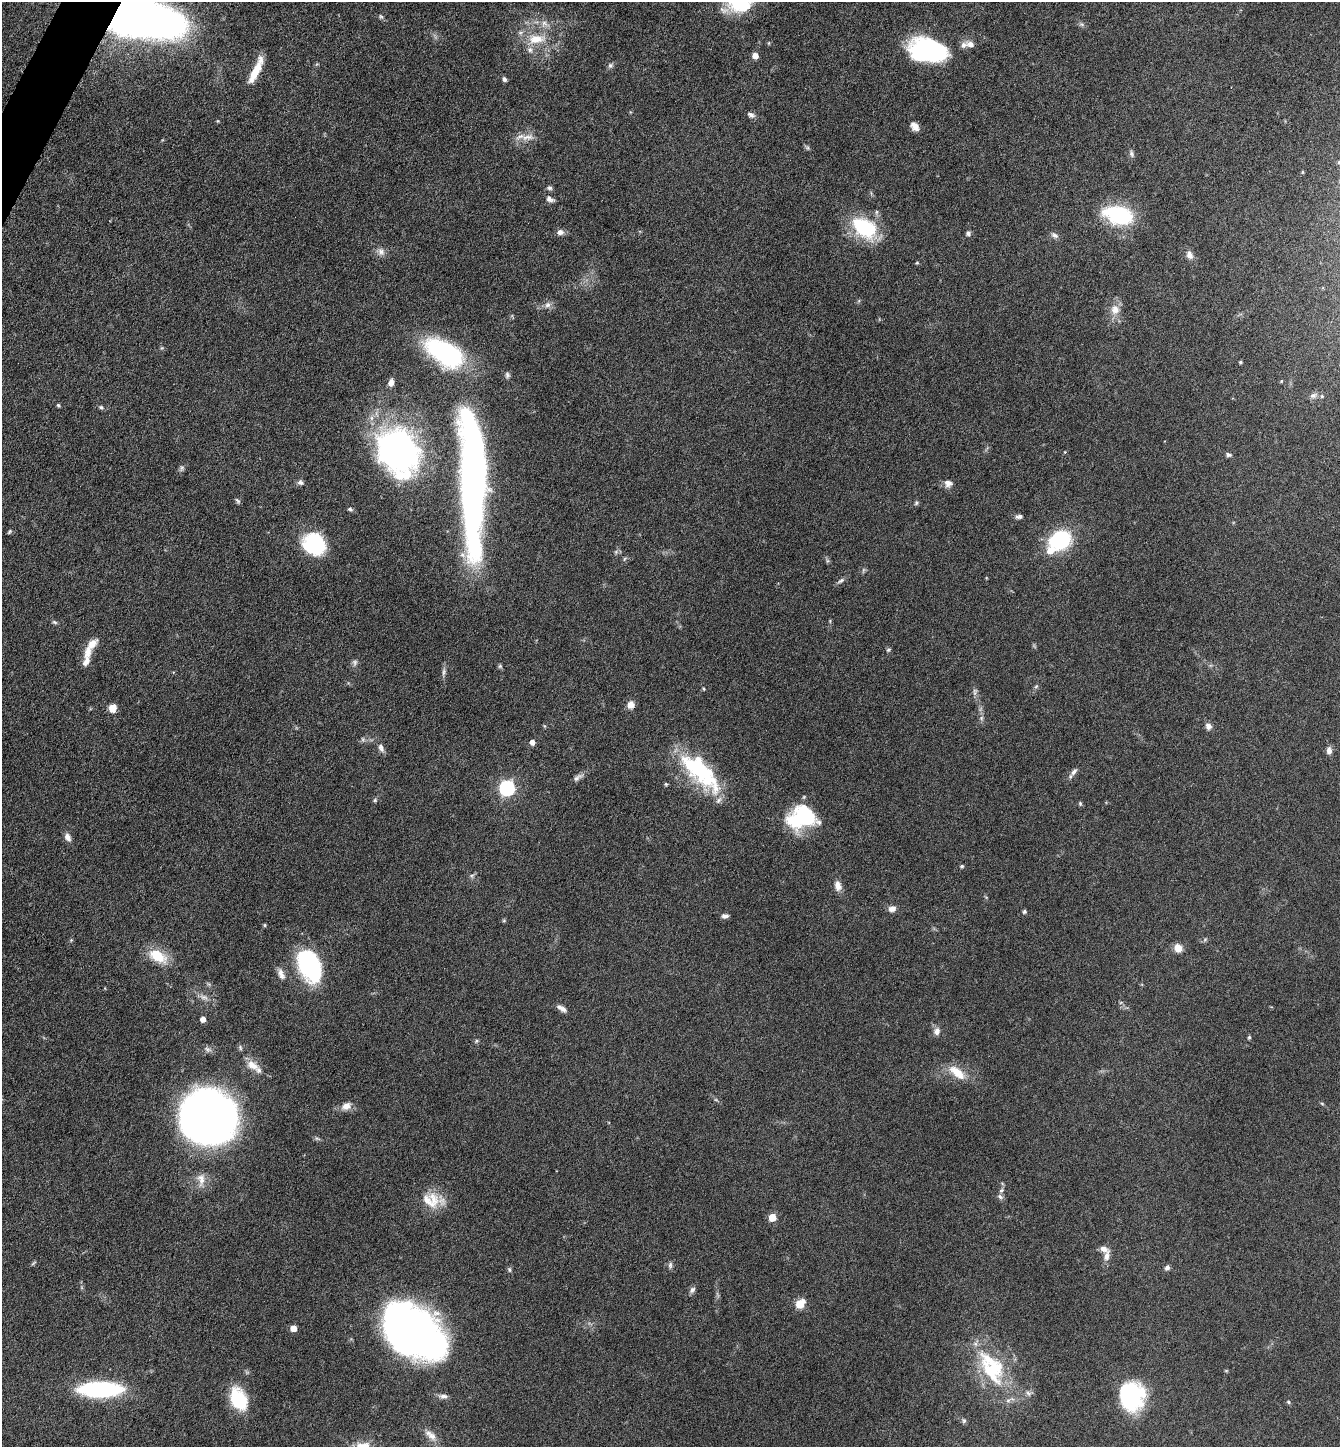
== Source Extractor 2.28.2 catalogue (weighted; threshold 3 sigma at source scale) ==
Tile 11 of 4 x 4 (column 3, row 3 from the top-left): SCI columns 2828-4165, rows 1446-2890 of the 5791 x 5781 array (HDU 1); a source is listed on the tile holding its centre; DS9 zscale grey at full resolution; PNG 1342 x 1449 px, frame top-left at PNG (2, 2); no overlay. Shown black and unused: <1% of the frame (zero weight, under 4 of 8 exposures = <1% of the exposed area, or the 3 px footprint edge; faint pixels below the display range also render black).
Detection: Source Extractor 2.28.2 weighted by HDU 2 'WHT'; one run over the whole footprint, this tile lists its part. Background 0.0767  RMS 0.0031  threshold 0.0126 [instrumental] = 3 sigma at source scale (4.09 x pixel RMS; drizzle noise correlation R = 1.36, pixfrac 0.8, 0.05/0.05 arcsec/px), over >= 5 px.
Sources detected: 147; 3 too faint to see at this stretch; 4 inside a brighter object's white glare — not listed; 9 inside a brighter listed object's ellipse — not listed separately; the other 131 listed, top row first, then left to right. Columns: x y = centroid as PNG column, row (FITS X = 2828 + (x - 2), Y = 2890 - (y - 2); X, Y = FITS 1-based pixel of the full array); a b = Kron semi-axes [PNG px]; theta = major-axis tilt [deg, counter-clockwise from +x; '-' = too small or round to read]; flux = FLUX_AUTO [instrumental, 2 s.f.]
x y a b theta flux
740 3 27 25 -6 18
136 16 42 17 -12 880
381 16 8 5 -61 0.55
544 23 10 8 -26 1.8
1082 24 8 5 -20 0.64
536 39 28 13 4 7.7
970 44 9 7 -25 1.7
926 50 39 23 -13 31
755 56 5 5 - 2.9
610 65 8 7 - 0.76
256 70 30 7 65 6.1
504 79 6 5 - 0.75
751 115 10 6 -24 1.1
914 126 11 8 -51 1.9
527 137 22 8 5 3
807 148 7 5 -45 0.52
1131 154 10 5 -67 0.74
1339 162 4 3 - 0.46
550 188 6 6 - 0.67
550 199 10 6 -28 1.2
1119 215 22 14 -15 33
864 228 31 21 -37 19
560 232 8 7 - 1.3
968 233 6 6 - 0.72
1055 235 11 7 -31 1.1
381 252 11 10 - 1.6
1189 255 11 8 -68 1.6
917 263 5 4 - 0.3
547 305 9 8 - 1.3
1115 310 14 12 -88 3.2
161 348 6 4 70 0.35
446 353 39 20 -31 46
1240 362 4 3 - 0.44
507 375 8 6 -88 0.78
1281 381 5 4 - 0.29
391 382 8 6 75 1.5
1313 395 12 7 21 1.3
58 405 4 4 - 0.41
101 407 7 5 -37 0.59
398 451 40 32 -66 120
1228 455 7 5 -14 0.69
182 468 10 6 85 0.71
300 482 8 6 -21 0.86
472 483 134 22 -88 180
948 483 11 9 5 1.7
238 501 9 4 -55 0.56
916 503 6 5 - 0.5
350 509 6 5 - 0.52
1019 516 9 5 3 0.95
9 532 6 4 58 0.44
1060 540 17 14 25 27
313 542 25 17 -49 21
616 552 6 6 - 0.6
625 559 7 4 47 0.44
827 561 6 4 72 0.43
841 581 11 5 33 0.86
55 622 8 5 -27 0.52
888 650 7 5 43 0.5
88 652 19 11 71 3.3
355 662 9 6 74 0.87
500 666 6 5 - 0.48
444 672 11 5 80 0.94
1036 686 6 5 - 0.49
704 689 5 3 - 0.26
631 705 8 7 - 2.4
113 708 9 7 73 2.9
981 718 6 6 - 0.64
1208 726 8 7 - 1.4
532 742 5 5 - 1.7
381 748 12 7 -67 1.2
1329 751 10 7 90 1.4
700 772 57 22 -44 29
1074 772 12 6 55 1.2
577 778 15 6 36 1.3
666 784 5 4 - 0.37
507 788 7 6 - 63
375 800 6 5 - 0.46
1080 804 7 4 -65 0.43
799 818 36 24 26 17
68 837 10 7 -61 1.6
962 866 5 5 - 0.51
472 876 6 5 - 0.59
838 886 13 9 -75 2.1
892 909 9 7 7 1.6
1024 912 5 5 - 0.51
725 916 8 5 7 1
504 921 6 4 0 0.35
265 925 4 4 - 0.35
71 940 4 4 - 0.31
1205 940 7 4 2 0.51
1178 948 8 8 - 3.1
158 956 24 13 -30 8
309 966 37 22 -67 31
281 974 16 7 -67 1.8
105 988 5 3 - 0.21
204 997 13 6 -16 1.4
1121 1002 6 3 19 0.33
562 1008 14 6 -32 1.5
203 1019 5 4 - 2.2
937 1031 9 7 74 1.6
1249 1037 5 4 - 0.42
476 1041 6 4 72 0.4
252 1065 19 10 -34 3.3
957 1072 26 11 -38 5.6
1322 1103 5 3 - 0.3
346 1106 11 8 26 2.5
207 1117 52 51 - 160
201 1179 20 10 -87 2.8
1001 1190 7 5 44 0.69
1000 1197 9 5 -37 0.82
428 1201 41 17 -7 7.1
772 1217 5 5 - 5.6
1107 1256 16 8 74 1.9
33 1263 9 3 40 0.36
670 1265 10 5 89 0.74
1167 1268 7 5 56 0.94
509 1269 7 5 -83 0.51
692 1290 9 6 54 0.94
800 1304 6 5 - 11
293 1328 5 5 - 3.9
413 1331 55 37 -40 180
992 1370 46 32 -57 24
1226 1371 6 4 0 0.28
100 1389 40 13 0 39
1028 1393 9 6 -41 0.93
443 1396 12 6 -8 1.2
1131 1396 28 24 -87 29
238 1399 25 16 -66 13
1288 1402 6 4 -41 0.48
964 1421 7 6 - 0.66
430 1435 21 9 -42 2.6
Overlapping masked pixels (flux is a lower limit): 1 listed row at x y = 136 16
Isophote crosses this tile's border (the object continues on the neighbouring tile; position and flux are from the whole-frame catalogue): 3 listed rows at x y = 740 3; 136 16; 1339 162